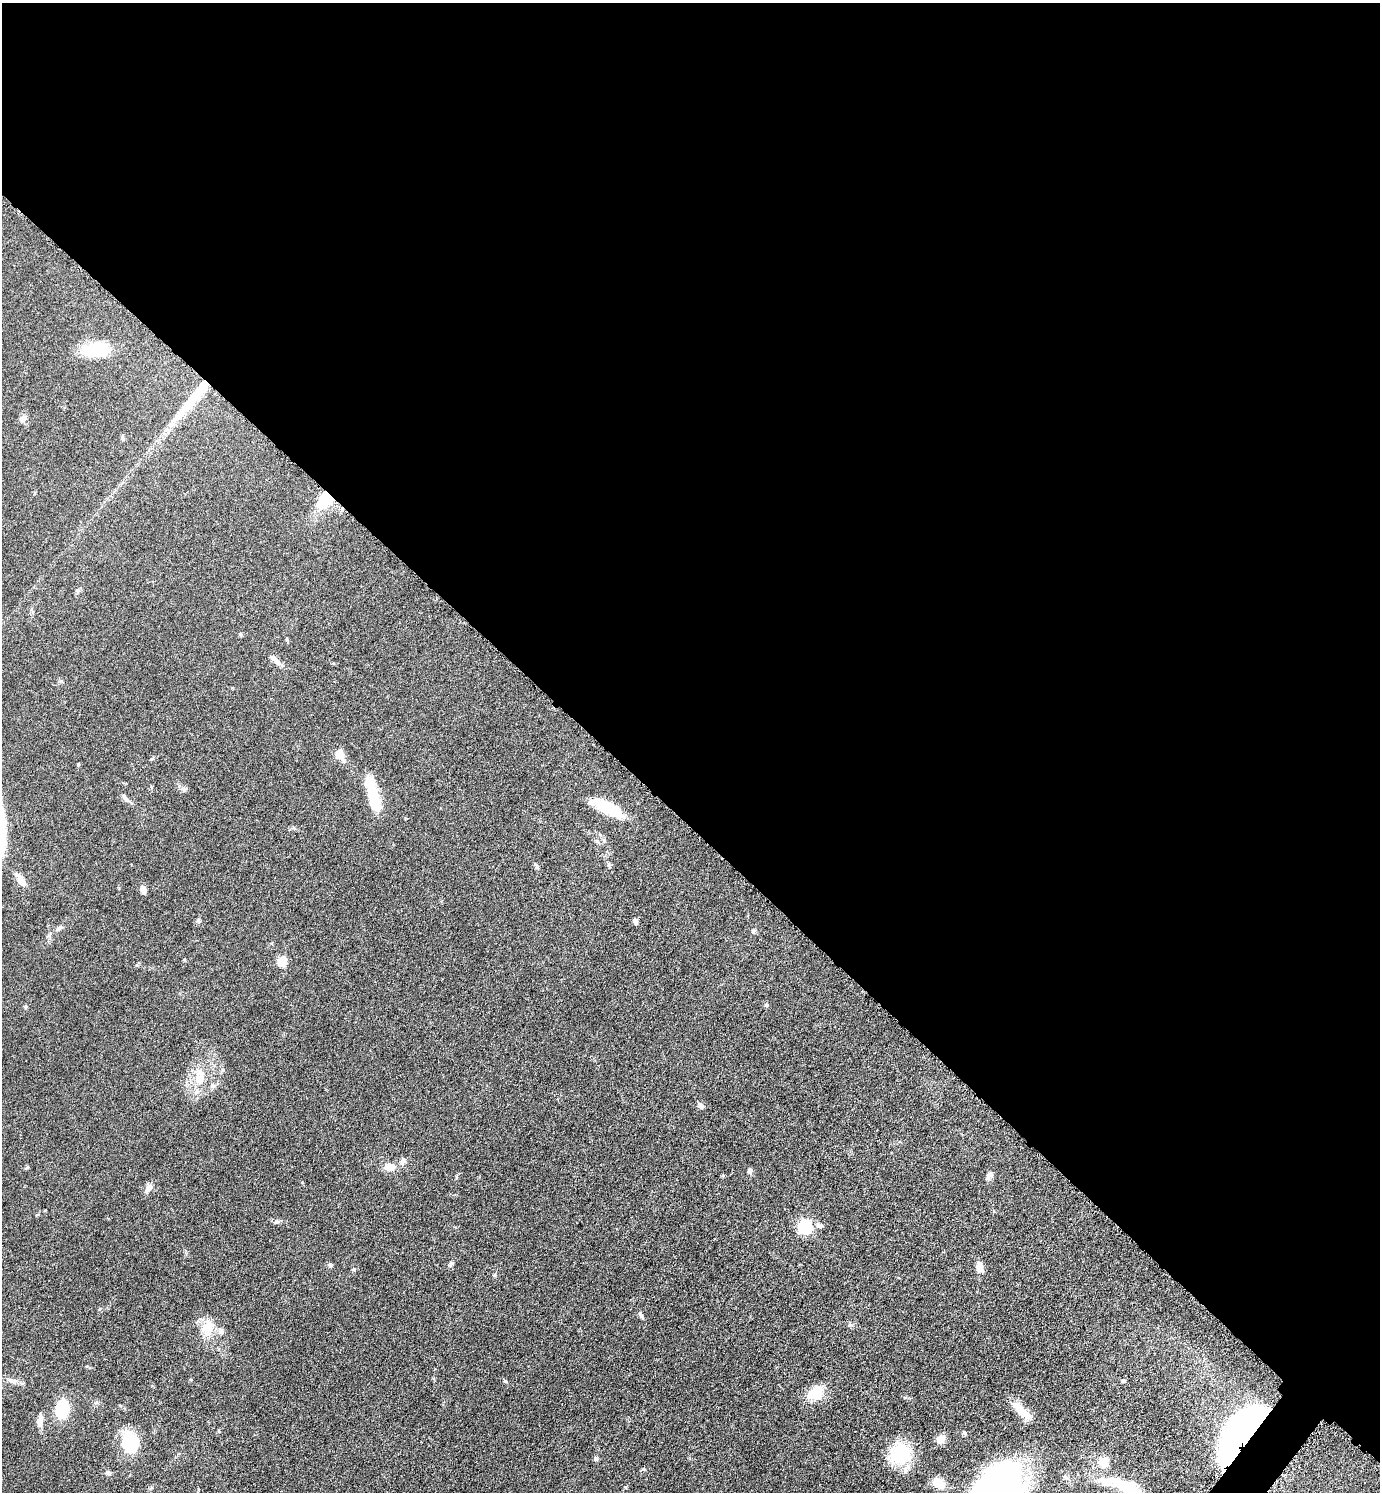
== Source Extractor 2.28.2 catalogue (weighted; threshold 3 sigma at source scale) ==
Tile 3 of 4 x 4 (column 3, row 1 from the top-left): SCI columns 2918-4295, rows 4477-5966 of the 5975 x 5973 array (HDU 1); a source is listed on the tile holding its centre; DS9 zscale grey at full resolution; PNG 1382 x 1494 px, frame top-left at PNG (2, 3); no overlay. Shown black and unused: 56% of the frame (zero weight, under 4 of 8 exposures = <1% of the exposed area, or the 3 px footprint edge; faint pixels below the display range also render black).
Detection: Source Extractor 2.28.2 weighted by HDU 2 'WHT'; one run over the whole footprint, this tile lists its part. Background 0.0485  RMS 0.004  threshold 0.0165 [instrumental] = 3 sigma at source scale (4.09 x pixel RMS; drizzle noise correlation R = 1.36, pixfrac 0.8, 0.05/0.05 arcsec/px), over >= 5 px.
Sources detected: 61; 1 inside a brighter object's white glare — not listed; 3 inside a brighter listed object's ellipse — not listed separately; the other 57 listed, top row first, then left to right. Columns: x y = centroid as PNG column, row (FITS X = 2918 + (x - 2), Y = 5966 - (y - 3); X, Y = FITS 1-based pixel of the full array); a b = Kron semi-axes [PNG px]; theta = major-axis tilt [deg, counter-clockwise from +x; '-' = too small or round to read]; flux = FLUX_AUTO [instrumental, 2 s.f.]
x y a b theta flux
96 350 30 15 3 14
194 398 76 10 49 20
23 418 10 7 22 1.4
326 498 17 12 49 14
240 634 5 4 - 0.49
277 662 10 7 -63 1.6
340 754 14 11 -72 3.4
184 790 7 4 -71 0.65
125 797 14 5 -48 1.3
373 797 36 14 -77 11
608 808 36 11 -27 16
609 864 7 4 -71 0.62
536 866 7 4 -71 0.62
21 880 18 7 -57 3.6
143 889 8 5 -74 2.5
198 921 7 5 -47 0.63
635 921 8 5 -79 0.94
59 928 9 4 36 0.85
753 931 6 5 - 0.65
184 960 5 3 - 0.34
282 961 12 9 55 4.4
26 1007 6 4 89 0.47
200 1078 21 11 85 7.7
700 1105 8 6 -40 1.3
403 1161 10 6 75 1.1
27 1167 6 3 20 0.42
389 1167 15 10 1 3.4
750 1170 7 6 - 1.2
989 1175 10 6 54 1.5
456 1177 6 3 -73 0.37
148 1188 12 7 70 1.7
276 1221 8 6 40 0.9
805 1227 6 6 - 50
451 1264 8 5 59 0.77
330 1265 6 5 - 0.87
979 1267 10 7 -80 3.8
354 1269 5 5 - 0.52
495 1275 7 3 82 0.54
641 1315 8 5 -72 0.86
850 1325 6 5 - 0.65
207 1328 20 17 72 6.8
13 1381 13 6 -18 1.9
505 1381 6 4 -44 0.46
1123 1381 5 5 - 0.64
816 1393 21 14 35 8.5
62 1409 14 9 80 19
1021 1411 30 9 -43 5.8
40 1421 17 6 81 2.3
1240 1434 64 23 52 140
940 1439 10 8 40 3.3
131 1441 21 18 -47 15
900 1454 26 23 40 18
596 1458 7 5 -87 0.67
1103 1461 5 5 - 13
108 1473 7 5 0 0.77
939 1483 14 10 -24 5.9
1122 1485 54 15 -16 17
Overlapping masked pixels (flux is a lower limit): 3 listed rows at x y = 194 398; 326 498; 1240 1434
Isophote crosses this tile's border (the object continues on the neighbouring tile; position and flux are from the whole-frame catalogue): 1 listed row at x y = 1122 1485
Unlisted compact peaks at least as high as the median listed source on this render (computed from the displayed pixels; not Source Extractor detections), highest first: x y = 766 1005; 964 1432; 78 764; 61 681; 994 1211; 119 888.